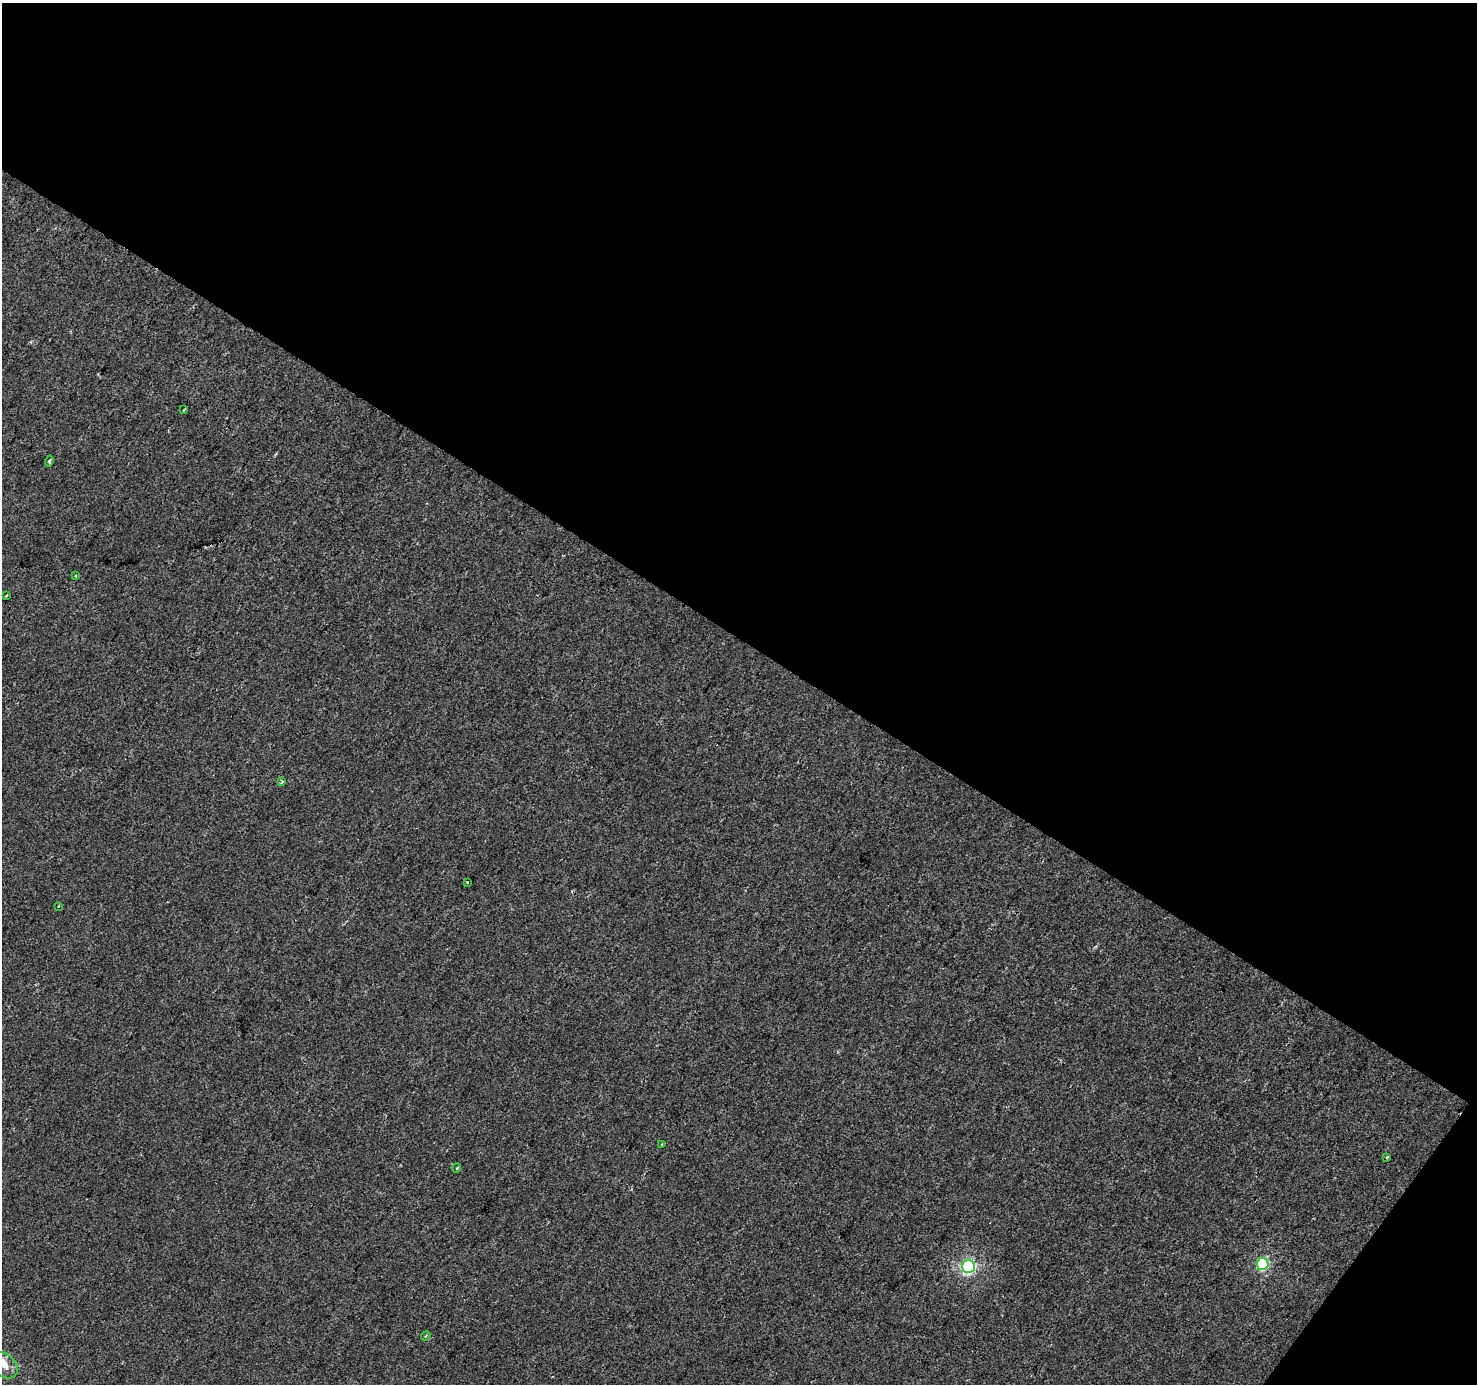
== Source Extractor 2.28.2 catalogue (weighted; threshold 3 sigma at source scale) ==
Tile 2 of 2 x 2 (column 2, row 1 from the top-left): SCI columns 1477-2951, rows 1480-2861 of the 2951 x 2977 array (HDU 1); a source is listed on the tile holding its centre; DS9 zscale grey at full resolution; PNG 1479 x 1386 px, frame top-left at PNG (2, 3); each listed source drawn as its Kron ellipse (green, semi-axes under 4 px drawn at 4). Shown black and unused: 48% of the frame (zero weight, under 2 of 3 exposures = <1% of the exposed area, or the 3 px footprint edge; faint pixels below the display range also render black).
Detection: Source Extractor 2.28.2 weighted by HDU 2 'WHT'; one run over the whole footprint, this tile lists its part. Background -2.54e-04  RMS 0.0045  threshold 0.0201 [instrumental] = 3 sigma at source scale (4.5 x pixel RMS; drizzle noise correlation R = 1.50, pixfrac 1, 0.0396/0.0396 arcsec/px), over >= 5 px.
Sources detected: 15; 1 inside a brighter listed object's ellipse — not listed separately; the other 14 listed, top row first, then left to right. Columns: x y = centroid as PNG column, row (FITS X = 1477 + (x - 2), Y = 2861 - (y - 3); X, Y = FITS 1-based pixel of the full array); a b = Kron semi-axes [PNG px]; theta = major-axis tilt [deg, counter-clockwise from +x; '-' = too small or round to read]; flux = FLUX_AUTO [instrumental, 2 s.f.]
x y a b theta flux
184 410 3 2 - 0.72
49 461 5 4 - 0.77
76 576 3 2 - 0.42
6 596 3 2 - 0.31
282 782 3 3 - 1.6
467 882 3 2 - 1.7
58 906 3 3 - 0.91
662 1145 3 3 - 0.82
1387 1157 3 3 - 1.8
457 1168 5 3 - 0.37
1263 1264 6 5 - 44
968 1267 6 6 - 87
426 1336 5 3 - 0.5
5 1365 15 11 -47 4.1
Isophote crosses this tile's border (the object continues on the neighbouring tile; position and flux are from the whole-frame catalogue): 1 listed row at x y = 5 1365